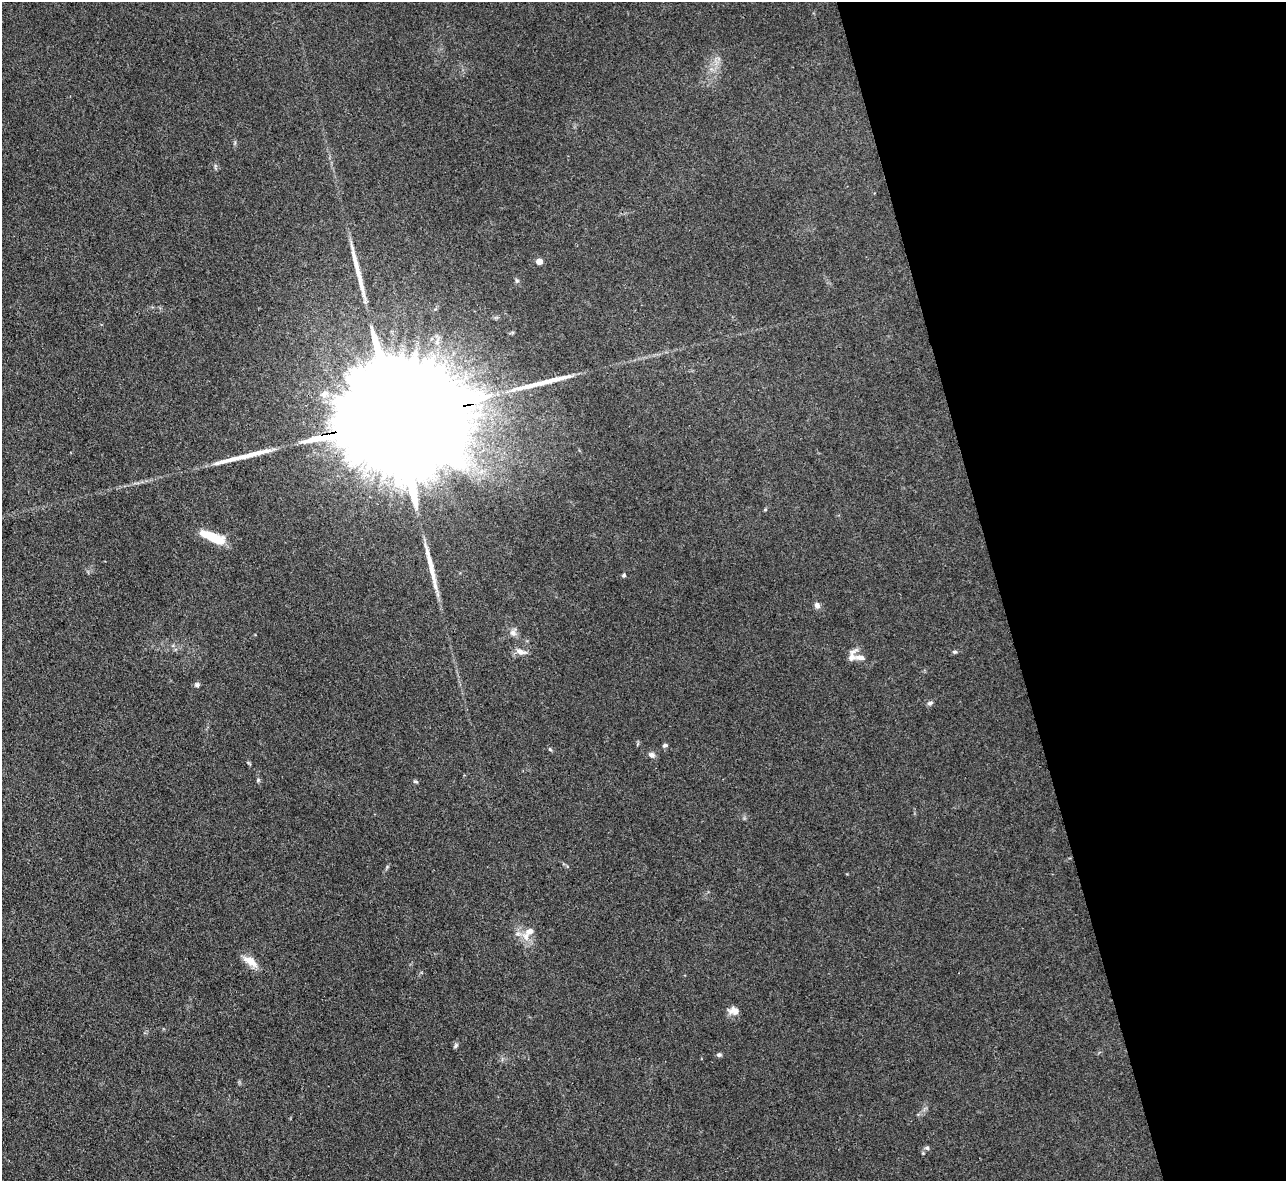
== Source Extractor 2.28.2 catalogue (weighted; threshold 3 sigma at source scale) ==
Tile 12 of 4 x 4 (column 4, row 3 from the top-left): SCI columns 3854-5137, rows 1440-2618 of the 5139 x 5115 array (HDU 1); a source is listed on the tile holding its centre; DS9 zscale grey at full resolution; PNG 1288 x 1183 px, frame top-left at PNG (2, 2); no overlay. Shown black and unused: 22% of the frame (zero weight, under 3 of 4 exposures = <1% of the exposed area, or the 3 px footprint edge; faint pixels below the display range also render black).
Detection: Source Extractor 2.28.2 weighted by HDU 2 'WHT'; one run over the whole footprint, this tile lists its part. Background 0.059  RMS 0.0053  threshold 0.0241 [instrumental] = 3 sigma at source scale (4.5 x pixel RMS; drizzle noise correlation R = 1.50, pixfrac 1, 0.05/0.05 arcsec/px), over >= 5 px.
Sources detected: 31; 1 inside a brighter object's white glare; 4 long thin detections or spike segments (spike, bleed or trail) — not listed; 3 inside a brighter listed object's ellipse — not listed separately; the other 23 listed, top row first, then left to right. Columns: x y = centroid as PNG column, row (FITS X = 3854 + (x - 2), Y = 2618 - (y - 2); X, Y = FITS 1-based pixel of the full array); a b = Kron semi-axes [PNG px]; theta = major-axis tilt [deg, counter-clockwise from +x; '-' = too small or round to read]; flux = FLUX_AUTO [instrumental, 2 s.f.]
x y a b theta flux
539 261 4 4 - 7.9
400 418 80 23 11 53000
765 510 5 3 - 0.54
214 537 28 11 -26 13
624 575 4 4 - 1.1
817 605 6 6 - 2.4
513 633 10 8 -43 2.5
521 652 15 7 -14 3.1
955 652 6 4 -12 0.89
852 657 11 10 - 3.8
197 685 7 6 - 1.3
930 703 8 5 18 1.3
665 745 7 4 14 1
550 749 5 5 - 0.67
652 755 9 6 -22 1.9
258 780 6 4 47 0.73
415 781 7 4 -7 0.8
526 937 12 9 -51 5
250 961 22 9 -33 6.2
734 1011 14 9 -6 3.8
456 1045 8 4 54 0.95
719 1055 6 5 - 1
927 1148 6 6 - 1.1
Overlapping masked pixels (flux is a lower limit): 1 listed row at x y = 400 418